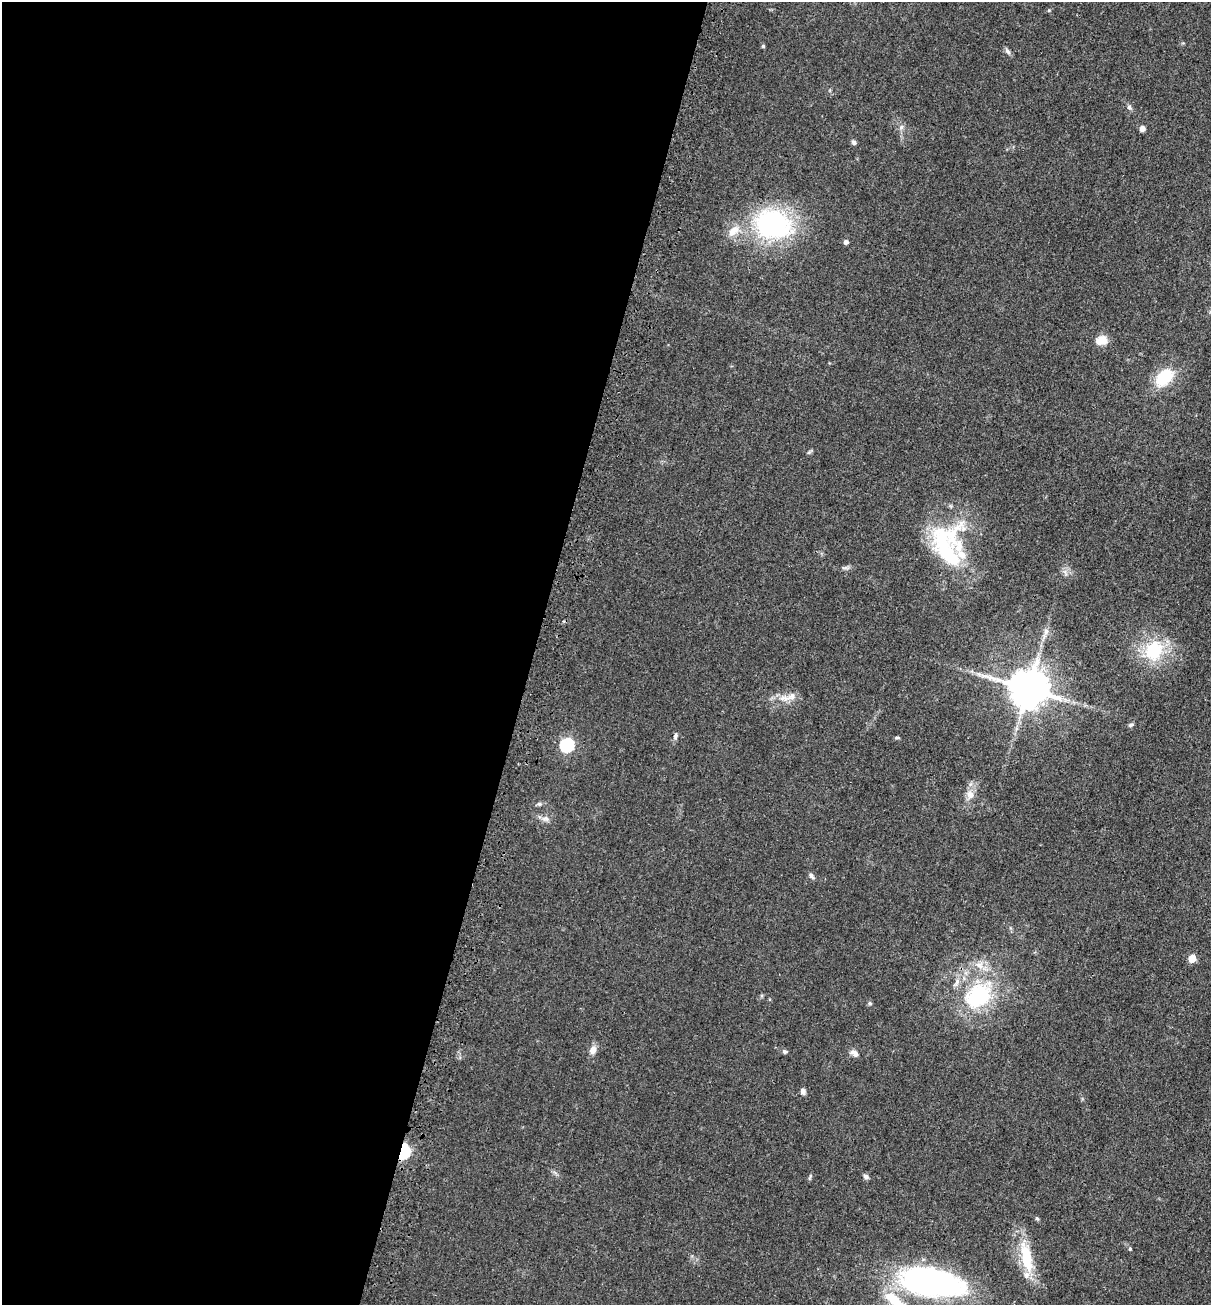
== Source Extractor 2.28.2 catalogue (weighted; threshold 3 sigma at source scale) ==
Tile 5 of 4 x 4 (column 1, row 2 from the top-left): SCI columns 206-1414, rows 2677-3979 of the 5369 x 5354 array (HDU 1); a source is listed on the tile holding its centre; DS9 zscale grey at full resolution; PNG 1213 x 1307 px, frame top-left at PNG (2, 2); no overlay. Shown black and unused: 44% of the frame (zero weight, under 3 of 4 exposures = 6% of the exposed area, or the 3 px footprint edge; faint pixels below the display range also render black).
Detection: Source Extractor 2.28.2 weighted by HDU 2 'WHT'; one run over the whole footprint, this tile lists its part. Background 0.0449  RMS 0.005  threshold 0.0225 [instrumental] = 3 sigma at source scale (4.5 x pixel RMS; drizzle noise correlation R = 1.50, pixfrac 1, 0.05/0.05 arcsec/px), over >= 5 px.
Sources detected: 44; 1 long thin detection or spike segment (spike, bleed or trail) — not listed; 3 inside a brighter listed object's ellipse — not listed separately; the other 40 listed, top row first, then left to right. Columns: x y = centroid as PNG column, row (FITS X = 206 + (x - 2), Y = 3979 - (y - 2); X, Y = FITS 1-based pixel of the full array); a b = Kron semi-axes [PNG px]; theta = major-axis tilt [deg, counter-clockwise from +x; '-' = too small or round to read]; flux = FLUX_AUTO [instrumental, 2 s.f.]
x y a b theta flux
1049 10 5 4 - 0.5
763 46 5 5 - 0.6
1007 51 10 6 -53 1.4
1129 107 8 6 -75 1.1
901 127 8 6 68 1.4
1142 129 6 5 - 2.1
854 142 6 5 - 1.2
773 224 38 29 -14 77
734 231 16 10 39 6
846 242 5 4 - 1.7
1101 340 11 8 11 7.2
1164 377 21 13 43 18
946 549 61 25 -60 46
1046 632 10 6 81 2.2
1154 650 30 25 64 24
1028 688 10 10 - 1700
785 698 20 7 3 4.9
1131 725 7 5 22 0.88
675 736 9 5 84 1.2
897 738 7 3 0 0.67
567 745 6 6 - 69
970 794 12 10 -86 3.8
539 804 7 5 -20 0.93
545 818 11 7 -6 2.2
811 876 8 5 -54 1.3
1192 958 5 5 - 9.4
979 966 12 7 -31 3.8
978 996 34 27 34 43
870 1003 5 5 - 0.96
593 1050 10 7 66 3.1
784 1051 6 5 - 1
854 1053 11 7 -35 2.2
803 1091 7 6 - 1.5
403 1151 6 5 - 82
866 1176 8 6 -31 1.3
1037 1218 6 3 -3 0.58
1130 1249 5 4 - 0.65
1026 1257 45 13 -78 19
932 1282 64 27 -9 130
896 1302 40 14 -45 19
Overlapping masked pixels (flux is a lower limit): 1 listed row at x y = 403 1151
Isophote crosses this tile's border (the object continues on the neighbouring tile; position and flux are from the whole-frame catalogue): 1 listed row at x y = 896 1302